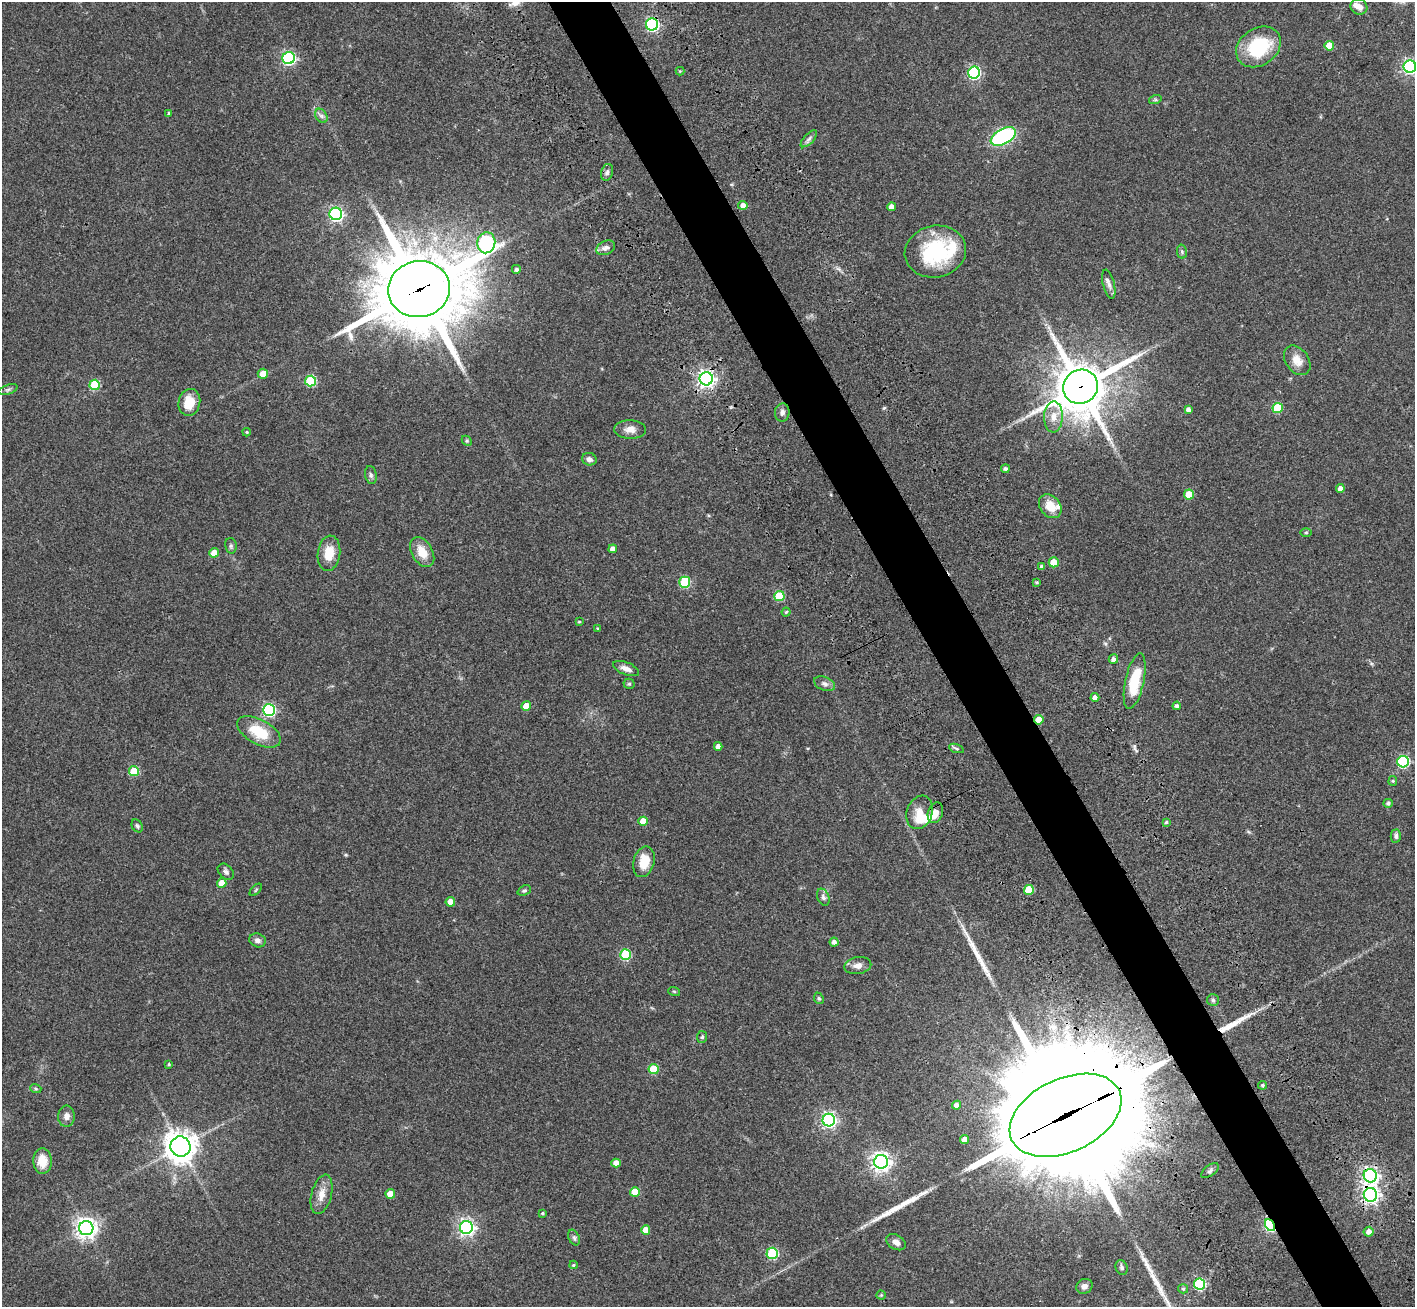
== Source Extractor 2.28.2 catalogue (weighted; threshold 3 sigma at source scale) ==
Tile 6 of 4 x 4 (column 2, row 2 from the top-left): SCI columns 1575-2987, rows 3051-4355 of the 5971 x 5965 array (HDU 1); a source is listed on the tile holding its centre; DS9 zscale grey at full resolution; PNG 1417 x 1309 px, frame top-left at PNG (2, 2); each listed source drawn as its Kron ellipse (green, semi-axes under 4 px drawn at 4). Shown black and unused: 4% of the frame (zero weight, under 3 of 4 exposures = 9% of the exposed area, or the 3 px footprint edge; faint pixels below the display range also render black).
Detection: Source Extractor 2.28.2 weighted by HDU 2 'WHT'; one run over the whole footprint, this tile lists its part. Background 0.0324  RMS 0.0051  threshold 0.0228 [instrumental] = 3 sigma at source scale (4.5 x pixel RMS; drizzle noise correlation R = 1.50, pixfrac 1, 0.05/0.05 arcsec/px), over >= 5 px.
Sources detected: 144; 1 inside a brighter object's white glare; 5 long thin detections or spike segments (spike, bleed or trail) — neither listed nor drawn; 6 inside a brighter listed object's ellipse — not listed separately; the other 132 listed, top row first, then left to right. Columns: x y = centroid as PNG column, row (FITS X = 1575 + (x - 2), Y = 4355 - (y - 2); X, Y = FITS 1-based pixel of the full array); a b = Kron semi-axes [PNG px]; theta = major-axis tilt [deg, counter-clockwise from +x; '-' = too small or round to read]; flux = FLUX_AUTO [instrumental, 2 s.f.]
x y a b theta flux
1359 7 8 7 - 2.7
652 24 6 6 - 80
1329 46 5 4 - 8.4
1258 47 24 18 35 28
289 58 6 6 - 84
1410 67 6 6 - 120
680 71 4 4 - 0.41
974 73 6 6 - 67
1155 100 6 4 18 0.71
169 113 4 3 - 0.75
321 116 8 5 -59 1.4
1003 137 14 7 28 57
809 139 11 5 46 1.5
607 172 8 6 73 1.5
743 205 5 4 - 2.7
891 207 4 4 - 3.4
336 214 6 6 - 100
486 243 10 9 - 98
606 248 10 6 22 2
935 252 31 26 12 38
1182 252 7 5 -79 0.93
517 269 5 5 - 1.3
1109 284 15 5 -76 2.2
419 289 31 28 11 4600
1297 360 16 11 -54 5.4
263 374 5 5 - 5
706 379 6 6 - 180
311 381 5 5 - 32
95 385 5 5 - 24
1081 387 18 16 39 2100
8 390 10 4 19 1
189 402 13 11 77 8.8
1278 408 5 5 - 22
1188 409 4 4 - 1.9
782 412 9 7 82 1.7
1053 417 15 9 88 5.1
630 429 16 9 -3 3.6
247 432 4 3 - 0.54
467 441 6 4 -45 0.66
589 459 7 6 - 1.9
1005 469 4 4 - 1.2
371 475 9 5 -80 1.3
1340 489 4 4 - 3.4
1189 495 5 5 - 12
1050 506 13 10 -51 7.4
1306 533 6 4 0 0.54
231 546 8 6 -77 1.1
613 549 4 4 - 2.9
422 552 16 10 -59 7.3
214 553 5 4 - 5.5
329 553 18 11 83 9
1054 562 5 5 - 9.6
1042 567 4 4 - 1.6
685 582 5 5 - 35
1037 582 4 3 - 0.64
779 596 5 5 - 19
786 612 4 4 - 0.6
579 622 3 3 - 0.46
598 628 4 3 - 0.48
1113 659 5 5 - 1.7
626 669 14 6 -22 2.9
1135 681 28 9 78 17
629 684 5 5 - 0.63
825 684 11 6 -21 1.9
1095 697 4 4 - 2.1
526 706 5 4 - 7.1
1177 706 4 4 - 1.5
269 710 6 6 - 70
1039 720 5 4 - 9.2
259 732 24 12 -28 14
718 746 4 4 - 2.6
956 748 8 3 -19 0.83
1403 762 6 5 - 52
134 771 5 5 - 16
1393 781 5 4 - 0.51
1388 803 5 4 - 1.1
920 812 17 13 71 6.3
935 813 11 7 72 3.6
643 821 4 4 - 6.4
1166 822 3 3 - 0.81
137 826 7 5 -61 0.92
1396 836 6 5 - 1.2
644 862 16 10 75 9.4
226 872 9 6 -45 1.5
222 883 4 4 - 6.6
256 890 7 3 46 0.49
1029 890 5 5 - 16
524 891 7 5 22 0.87
823 897 9 6 -67 1.4
450 902 5 4 - 5
257 940 8 6 -19 1.7
834 942 4 4 - 1.9
625 955 5 5 - 34
858 965 13 8 9 3
674 991 6 3 -19 0.51
819 998 6 4 -67 0.69
1213 1000 6 6 - 0.95
702 1037 6 5 - 0.81
169 1064 3 3 - 0.53
654 1069 5 5 - 16
1263 1085 4 4 - 0.89
36 1089 5 3 - 0.54
957 1105 4 4 - 1.9
1066 1115 59 36 25 23000
66 1116 10 8 85 2.4
829 1120 6 6 - 130
965 1139 4 4 - 3.9
180 1147 10 10 - 620
42 1161 13 9 -87 7.9
881 1162 7 7 - 250
616 1163 4 4 - 3.9
1210 1171 10 5 38 1.2
1370 1176 7 6 - 150
635 1192 5 5 - 11
322 1194 20 10 76 5.3
390 1194 5 5 - 6.9
1370 1195 7 6 - 170
542 1213 3 3 - 0.66
1270 1225 6 4 -61 81
466 1227 6 6 - 160
86 1228 7 7 - 300
646 1230 4 4 - 5.1
1369 1232 5 5 - 2.7
574 1238 8 5 -63 1.1
896 1242 10 7 -31 2.3
772 1253 6 5 - 37
573 1265 4 4 - 0.51
1122 1267 7 6 - 1.1
1199 1284 5 5 - 44
1084 1286 8 7 - 2.1
1183 1289 5 4 - 0.67
881 1295 4 4 - 0.46
Overlapping masked pixels (flux is a lower limit): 9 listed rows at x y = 652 24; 419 289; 706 379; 1081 387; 1039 720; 1066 1115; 1370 1176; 1370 1195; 1270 1225
Isophote crosses this tile's border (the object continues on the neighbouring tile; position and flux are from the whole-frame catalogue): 1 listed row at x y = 1410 67